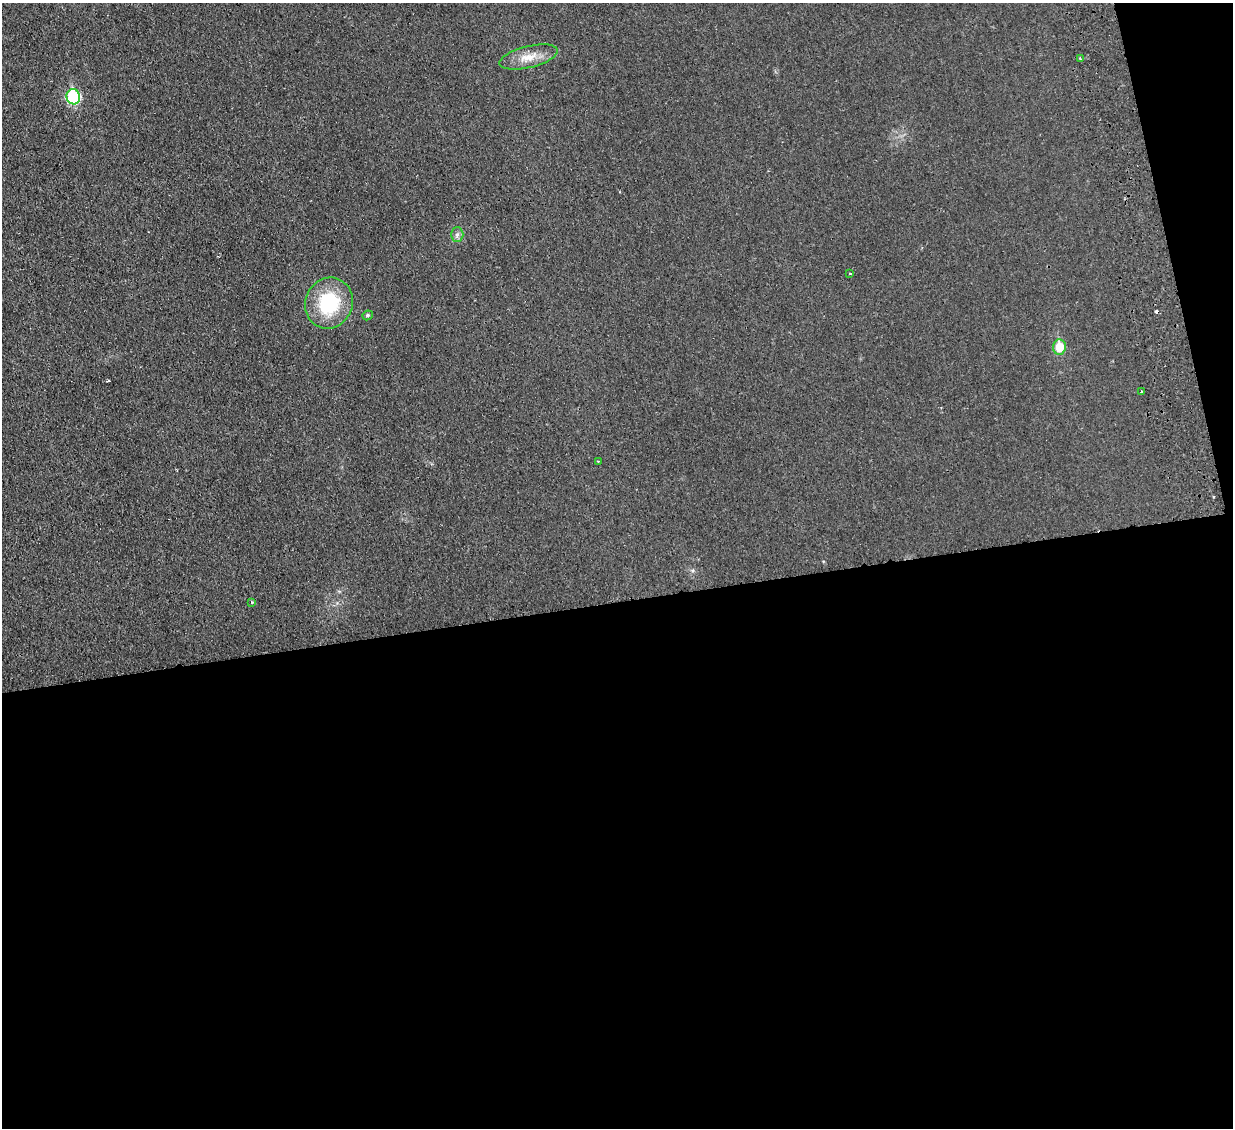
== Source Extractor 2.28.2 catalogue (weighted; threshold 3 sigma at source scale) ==
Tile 16 of 4 x 4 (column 4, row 4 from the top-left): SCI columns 3750-4980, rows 160-1285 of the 5040 x 4933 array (HDU 1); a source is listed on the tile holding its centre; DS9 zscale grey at full resolution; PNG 1235 x 1130 px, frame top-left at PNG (2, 3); each listed source drawn as its Kron ellipse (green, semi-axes under 4 px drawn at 4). Shown black and unused: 49% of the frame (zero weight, under 2 of 3 exposures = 3% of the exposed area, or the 3 px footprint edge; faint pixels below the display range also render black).
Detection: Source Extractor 2.28.2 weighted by HDU 2 'WHT'; one run over the whole footprint, this tile lists its part. Background 0.0363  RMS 0.0063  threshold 0.0285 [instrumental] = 3 sigma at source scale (4.5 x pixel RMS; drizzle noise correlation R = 1.50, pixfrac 1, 0.05/0.05 arcsec/px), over >= 5 px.
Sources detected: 13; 2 cosmic-ray / hot-pixel residue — neither listed nor drawn; the other 11 listed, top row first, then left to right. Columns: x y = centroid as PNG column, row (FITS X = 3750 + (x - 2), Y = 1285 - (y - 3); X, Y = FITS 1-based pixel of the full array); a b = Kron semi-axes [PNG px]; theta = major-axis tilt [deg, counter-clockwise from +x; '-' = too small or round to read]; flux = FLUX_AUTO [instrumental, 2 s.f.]
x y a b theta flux
528 57 30 10 14 10
1080 59 3 3 - 1.6
73 97 7 7 - 62
457 235 7 6 - 1.9
850 274 3 2 - 1.1
329 303 26 23 68 40
368 315 5 4 - 1.1
1059 347 7 6 - 13
1142 392 3 3 - 1.3
598 461 3 2 - 0.84
252 602 4 3 - 0.66